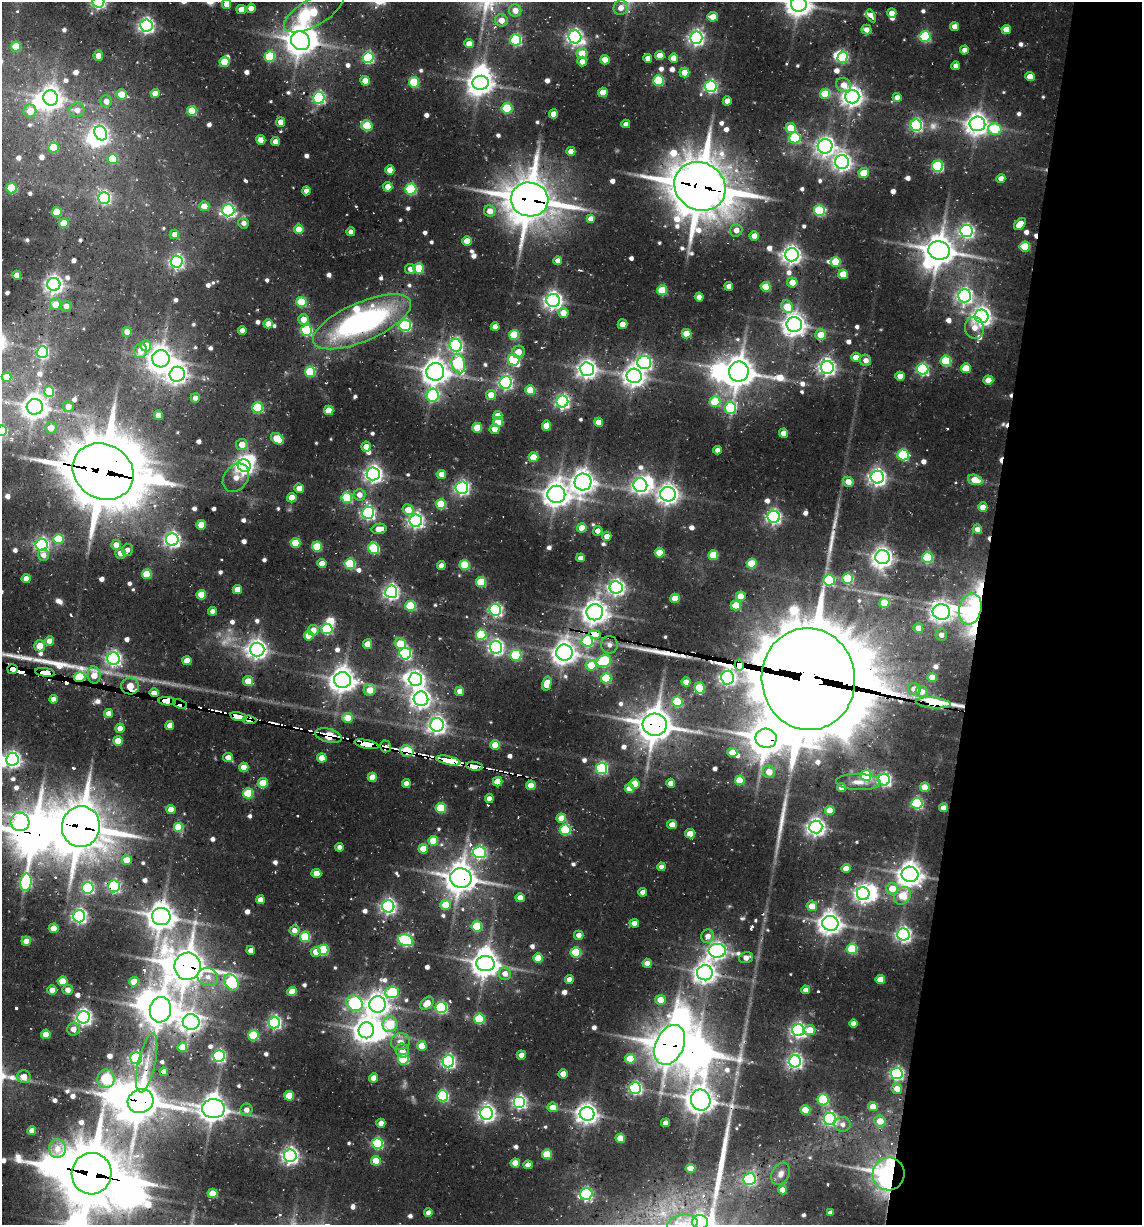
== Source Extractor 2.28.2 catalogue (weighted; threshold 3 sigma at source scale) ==
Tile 8 of 4 x 4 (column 4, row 2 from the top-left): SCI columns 3670-4809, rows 2604-3826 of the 5313 x 5048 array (HDU 1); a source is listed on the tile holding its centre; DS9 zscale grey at full resolution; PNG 1144 x 1227 px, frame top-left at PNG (2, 2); each listed source drawn as its Kron ellipse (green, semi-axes under 4 px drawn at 4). Shown black and unused: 14% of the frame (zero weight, under 2 of 3 exposures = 12% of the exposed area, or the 3 px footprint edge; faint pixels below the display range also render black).
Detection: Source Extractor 2.28.2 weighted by HDU 2 'WHT'; one run over the whole footprint, this tile lists its part. Background 0.105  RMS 0.01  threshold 0.0465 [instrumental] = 3 sigma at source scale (4.5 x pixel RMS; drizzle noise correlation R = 1.50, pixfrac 1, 0.05/0.05 arcsec/px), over >= 5 px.
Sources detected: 757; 3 too faint to see at this stretch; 26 inside a brighter object's white glare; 14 cosmic-ray / hot-pixel residue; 9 long thin detections or spike segments (spike, bleed or trail) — neither listed nor drawn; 7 inside a brighter listed object's ellipse — not listed separately; of the other 698, all 500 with FLUX_AUTO >= 5.99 (the completeness limit of this list) listed and drawn (198 fainter detections not listed), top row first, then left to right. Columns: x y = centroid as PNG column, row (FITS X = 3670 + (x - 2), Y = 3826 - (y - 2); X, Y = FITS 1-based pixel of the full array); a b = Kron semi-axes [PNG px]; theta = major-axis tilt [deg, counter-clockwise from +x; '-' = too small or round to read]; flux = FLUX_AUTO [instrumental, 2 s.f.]
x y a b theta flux
98 2 6 6 - 270
227 4 5 4 - 11
799 4 8 7 - 1000
251 8 4 4 - 10
621 8 7 7 - 8.3
241 9 5 4 - 9.7
515 10 6 6 - 9.8
314 12 33 13 29 54
892 13 5 4 - 11
871 16 7 4 -59 6.2
713 17 5 4 - 13
501 20 6 6 - 10
146 25 6 6 - 340
955 27 4 4 - 9.5
1006 29 4 4 - 14
866 30 5 5 - 7.9
575 37 6 6 - 370
925 37 5 5 - 88
696 38 6 6 - 330
516 40 5 5 - 120
300 41 10 9 - 1300
469 44 4 4 - 11
16 46 5 5 - 26
964 50 4 4 - 7.3
582 53 5 5 - 16
660 55 5 4 - 12
98 56 5 5 - 8
270 56 5 5 - 62
843 57 6 5 - 76
368 58 5 5 - 120
648 58 4 4 - 7.9
674 58 4 4 - 11
605 60 5 4 - 15
224 62 5 5 - 32
582 62 5 5 - 7.8
956 66 4 4 - 6.1
684 72 5 4 - 15
1030 77 5 4 - 13
365 81 4 4 - 14
658 81 5 5 - 71
414 82 5 5 - 57
481 83 8 7 - 920
844 85 8 6 -35 12
711 86 6 6 - 190
603 92 5 4 - 19
121 94 5 5 - 16
155 94 4 4 - 14
825 94 5 5 - 32
852 97 7 7 - 650
897 97 4 4 - 8.9
51 98 7 7 - 780
319 98 6 5 - 180
106 101 6 5 - 8.1
727 101 4 4 - 8.2
507 108 5 5 - 56
77 110 7 7 - 7.7
30 111 6 6 - 14
192 111 5 5 - 41
553 114 4 4 - 10
281 122 4 4 - 11
626 124 4 4 - 6.3
977 124 8 7 - 850
916 125 6 5 - 160
367 126 6 5 - 53
791 128 5 5 - 26
995 129 6 5 - 51
101 133 7 6 - 260
795 138 5 5 - 69
261 140 5 4 - 12
275 142 4 4 - 8.4
825 146 7 7 - 490
54 148 5 5 - 36
571 151 4 4 - 10
113 159 5 5 - 38
842 162 7 7 - 490
938 166 5 5 - 100
390 170 5 4 - 10
864 173 5 5 - 23
1001 178 4 4 - 7.5
700 186 26 23 -32 4500
388 187 5 4 - 9
11 188 5 5 - 51
411 189 5 5 - 96
306 191 4 4 - 6.1
104 198 6 6 - 140
529 199 19 17 -8 3100
204 206 5 5 - 13
228 210 6 6 - 220
490 211 6 5 - 9.6
819 211 5 5 - 92
57 212 5 5 - 28
591 219 4 4 - 13
64 223 5 5 - 25
243 223 5 5 - 6.7
1020 224 7 4 48 17
299 229 5 4 - 17
736 230 6 6 - 8.1
966 231 6 6 - 240
351 232 4 4 - 6.5
174 234 5 4 - 8.5
754 236 5 4 - 10
467 241 4 4 - 15
1025 246 5 5 - 42
939 250 11 9 -12 1600
792 255 7 6 - 540
558 261 4 4 - 7.7
177 262 6 6 - 240
836 262 5 5 - 40
418 268 5 5 - 50
410 269 5 5 - 6.1
843 274 5 4 - 21
17 275 4 4 - 12
792 282 5 5 - 12
54 284 6 6 - 480
729 286 4 4 - 8
766 287 5 5 - 32
662 290 5 5 - 41
965 296 6 6 - 330
699 297 4 4 - 7.6
553 300 6 6 - 490
301 302 5 5 - 54
56 304 6 5 - 15
66 306 5 5 - 6.9
787 307 7 5 -52 32
563 313 5 5 - 13
981 316 7 6 - 570
303 319 5 5 - 11
362 322 53 19 23 230
268 324 4 4 - 13
622 324 5 5 - 9.1
794 324 8 7 - 840
405 325 6 5 - 150
495 327 4 4 - 8.6
974 328 11 9 -77 11
242 330 4 4 - 7.5
306 330 5 5 - 110
127 332 5 4 - 9.5
686 334 5 5 - 24
514 335 5 5 - 48
821 335 5 5 - 20
456 345 6 6 - 200
146 346 5 5 - 18
141 351 7 6 - 12
42 352 6 6 - 150
518 352 6 6 - 11
856 357 4 4 - 12
161 359 8 8 - 920
514 360 6 5 - 110
866 360 6 5 - 6.5
946 361 5 5 - 63
644 363 7 6 - 260
458 364 10 6 -74 120
827 367 6 6 - 390
966 368 5 5 - 24
587 369 7 7 - 560
923 369 6 5 - 140
310 372 5 5 - 56
435 372 9 8 - 990
739 372 10 10 - 1600
177 374 7 7 - 610
634 376 7 7 - 700
900 376 4 4 - 11
6 377 5 5 - 13
988 380 5 4 - 15
506 382 6 6 - 220
530 390 5 5 - 27
49 391 5 5 - 50
433 395 6 6 - 130
491 395 5 5 - 15
195 398 4 4 - 7.3
562 402 6 6 - 260
715 402 5 5 - 45
35 407 8 7 - 990
68 407 5 5 - 9.3
257 408 5 5 - 71
730 408 6 5 - 94
329 410 5 5 - 22
159 415 5 4 - 14
498 416 5 4 - 13
498 422 5 5 - 31
599 422 4 4 - 12
546 426 5 4 - 18
51 428 6 5 - 11
477 428 5 5 - 31
495 429 5 5 - 10
2 431 5 5 - 62
784 433 4 4 - 13
277 439 7 5 -38 35
242 445 6 5 - 13
366 447 5 4 - 9.3
718 450 4 4 - 6.5
903 455 5 5 - 86
533 457 5 5 - 24
244 466 6 6 - 480
103 471 31 27 -28 6000
373 474 6 6 - 450
441 474 4 4 - 11
877 477 6 6 - 430
236 478 15 11 51 12
975 480 7 5 -18 20
583 482 8 8 - 940
848 482 5 5 - 12
640 485 7 6 - 290
299 488 5 4 - 11
462 488 6 6 - 250
556 494 9 8 - 1100
668 494 8 7 - 640
359 495 6 6 - 8.2
292 498 5 4 - 17
347 498 5 5 - 72
441 504 5 5 - 47
983 507 4 4 - 11
408 510 6 5 - 15
368 513 6 6 - 200
774 517 6 6 - 260
416 521 6 6 - 310
201 525 5 4 - 19
582 528 4 4 - 14
379 529 7 5 10 12
977 529 5 4 - 6.6
598 531 5 5 - 7
607 536 4 4 - 8.4
58 539 5 5 - 43
172 540 6 6 - 340
295 543 5 5 - 32
42 545 6 6 - 220
116 545 5 5 - 9.4
317 547 5 5 - 45
374 548 5 5 - 82
127 550 6 5 - 6.1
120 553 5 5 - 7.5
660 553 5 5 - 26
43 555 6 5 - 6
713 555 5 5 - 34
882 557 7 7 - 660
581 558 4 4 - 7.2
927 558 5 5 - 83
322 563 4 4 - 11
350 564 5 5 - 70
752 564 5 5 - 37
464 565 5 5 - 51
441 566 4 4 - 8.2
147 574 5 5 - 33
26 579 4 4 - 10
848 579 5 5 - 73
829 580 6 5 - 72
481 582 5 5 - 47
616 587 6 6 - 370
237 590 4 4 - 14
391 592 6 6 - 320
201 595 5 5 - 23
741 596 5 5 - 19
675 598 5 5 - 18
884 603 5 5 - 33
736 605 5 5 - 28
411 606 5 5 - 56
970 609 16 11 77 400
495 610 6 6 - 190
213 611 4 4 - 6.5
595 612 8 8 - 930
941 612 8 7 - 670
918 628 5 5 - 9.6
327 629 5 5 - 94
313 630 5 5 - 11
595 634 6 3 -11 440
481 635 5 5 - 69
941 635 6 5 - 6.4
309 636 5 5 - 22
49 641 5 4 - 8.5
587 641 6 5 - 99
368 644 5 4 - 16
400 644 6 5 - 30
609 645 8 8 - 6
40 646 5 5 - 17
496 647 6 6 - 310
257 649 7 7 - 570
564 653 8 8 - 900
405 654 6 6 - 150
516 655 5 5 - 80
113 659 6 6 - 300
187 661 4 4 - 15
604 661 7 5 24 95
591 665 5 5 - 24
739 665 5 4 - 1400
13 669 5 5 - 1100
45 672 10 3 -8 430
94 675 8 6 -82 17
80 677 6 4 16 130
932 677 5 4 - 15
606 678 5 5 - 66
727 678 7 6 - 320
415 679 6 6 - 410
808 679 51 46 -84 22000
342 680 8 8 - 1100
248 681 5 5 - 16
686 682 4 4 - 8.5
547 684 7 4 74 18
130 686 9 8 - 54
700 688 6 5 - 45
914 689 6 6 - 9.9
370 690 6 6 - 14
460 691 4 4 - 9
922 692 6 6 - 9.7
154 693 5 3 - 13
53 699 4 4 - 6.7
421 699 7 7 - 560
167 701 9 4 -3 1600
677 702 5 5 - 57
933 703 17 5 -5 110
180 704 7 4 -22 220
108 713 4 4 - 9.2
238 717 8 4 -13 700
348 718 5 5 - 20
249 720 7 3 -7 54
170 725 4 4 - 10
437 725 7 6 - 420
655 725 12 11 - 1900
120 728 5 4 - 10
328 736 14 6 -13 38
766 738 10 9 - 2000
118 741 5 4 - 21
366 744 12 3 -12 260
495 745 5 4 - 22
385 746 6 5 - 18
407 751 7 5 -11 55
732 752 5 4 - 16
228 757 5 4 - 9.3
322 758 5 4 - 14
12 759 6 6 - 380
448 760 12 4 -13 1300
474 766 8 3 -10 760
244 767 4 4 - 15
602 768 5 5 - 130
769 772 6 6 - 11
866 775 5 5 - 77
372 777 4 4 - 17
740 780 5 5 - 30
884 780 6 6 - 230
498 782 5 4 - 27
858 782 22 8 -2 10
263 783 5 5 - 28
406 783 4 4 - 7.4
671 783 4 4 - 9.1
634 784 5 5 - 19
531 785 4 4 - 18
925 787 5 4 - 17
841 788 4 4 - 11
629 789 5 4 - 13
248 793 5 5 - 49
489 799 4 4 - 8.3
917 803 5 5 - 130
441 808 5 5 - 51
944 808 4 4 - 9.9
171 810 4 4 - 12
830 810 5 4 - 21
561 818 5 4 - 17
20 822 9 9 - 82
672 825 5 4 - 9.8
81 827 20 19 - 3500
178 827 5 5 - 43
816 827 6 6 - 500
565 830 5 5 - 74
690 834 5 4 - 20
433 841 5 5 - 29
340 847 4 4 - 6.5
423 849 5 4 - 17
479 852 6 6 - 160
127 860 5 5 - 20
661 867 4 4 - 6.1
846 868 4 4 - 11
316 873 5 4 - 12
910 874 8 7 - 990
461 878 11 9 -10 1600
26 882 9 5 83 130
114 886 6 6 - 160
88 888 6 6 - 150
892 889 6 5 - 18
643 892 4 4 - 7.3
863 894 6 6 - 440
902 896 9 7 50 24
520 898 4 4 - 9.8
260 900 4 4 - 9
445 905 5 5 - 23
388 906 6 6 - 310
812 906 5 5 - 15
79 916 6 6 - 290
161 916 9 8 - 1300
634 923 5 4 - 8
830 923 8 7 - 870
477 926 5 5 - 45
54 928 5 5 - 16
294 930 5 5 - 7.3
903 934 6 6 - 310
579 935 4 4 - 6.8
708 936 7 6 - 8.4
305 937 5 5 - 58
406 940 8 5 -20 150
26 941 4 4 - 8.8
852 949 5 5 - 58
251 950 4 4 - 6.8
323 950 5 5 - 78
717 951 8 7 - 460
316 952 5 5 - 11
576 952 5 5 - 53
538 958 5 4 - 26
746 958 7 5 18 7.9
647 963 4 4 - 9.5
485 964 9 7 -3 1200
187 966 13 13 - 2200
705 973 8 7 - 770
505 974 6 6 - 8.5
208 977 10 9 - 9.5
569 979 4 4 - 7.9
880 979 5 4 - 18
62 981 5 4 - 21
134 982 5 4 - 16
231 982 9 6 -55 130
52 990 4 4 - 9.4
68 990 5 5 - 7.2
806 990 4 4 - 6.7
292 992 4 4 - 19
392 992 7 5 4 81
660 1000 5 5 - 15
355 1003 8 7 - 140
427 1003 7 5 43 13
378 1004 8 8 - 810
441 1008 5 5 - 130
160 1010 12 10 80 1700
83 1017 6 6 - 370
479 1019 5 5 - 61
191 1022 8 8 - 570
274 1023 6 5 - 200
390 1024 8 7 - 54
854 1024 4 4 - 11
73 1029 6 6 - 8.4
366 1030 8 7 - 890
798 1030 6 6 - 300
810 1030 5 5 - 17
46 1034 5 4 - 16
253 1035 5 5 - 68
400 1042 9 8 - 8.9
670 1045 21 14 65 2300
422 1046 5 5 - 19
182 1047 5 5 - 24
402 1051 7 6 - 9.2
521 1055 4 4 - 9
219 1056 6 6 - 190
136 1058 6 6 - 160
403 1059 5 5 - 64
630 1059 5 5 - 33
448 1061 6 6 - 240
795 1061 6 6 - 280
147 1063 30 8 77 19
164 1072 4 4 - 7.3
897 1073 6 5 - 220
563 1074 4 4 - 12
24 1077 7 6 - 11
373 1078 4 4 - 11
106 1079 9 8 - 91
635 1088 6 6 - 190
897 1089 5 5 - 13
289 1096 5 5 - 28
443 1096 5 5 - 110
701 1100 11 9 -69 1200
823 1100 5 5 - 80
141 1101 13 11 23 2600
519 1102 6 6 - 230
553 1107 5 5 - 13
873 1107 5 4 - 15
213 1109 11 9 0 1200
246 1110 6 6 - 7.4
805 1110 5 4 - 27
487 1113 6 6 - 410
587 1114 7 7 - 690
830 1119 6 6 - 230
880 1121 6 5 - 16
381 1123 4 4 - 8.5
665 1123 4 4 - 6.7
842 1124 8 7 - 6.1
32 1131 4 4 - 7.6
620 1138 4 4 - 19
377 1143 5 5 - 110
57 1149 9 8 - 8.6
547 1154 5 5 - 39
290 1156 6 6 - 380
376 1161 5 5 - 26
515 1163 4 4 - 16
528 1165 4 4 - 8
690 1168 5 4 - 17
92 1174 21 20 - 4900
781 1174 12 8 61 6.7
889 1174 16 16 - 440
749 1179 6 6 - 130
782 1190 4 4 - 12
212 1193 5 5 - 22
586 1194 6 6 - 160
428 1213 4 4 - 6.3
830 1213 4 4 - 6.3
700 1222 8 6 -3 300
682 1224 15 9 11 13
Overlapping masked pixels (flux is a lower limit): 39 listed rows (the first 20) at x y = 300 41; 700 186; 529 199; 939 250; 456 345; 103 471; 713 555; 970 609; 595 634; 739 665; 13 669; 45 672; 80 677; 727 678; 808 679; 130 686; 154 693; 167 701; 933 703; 180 704
Isophote crosses this tile's border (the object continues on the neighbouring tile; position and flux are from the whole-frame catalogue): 6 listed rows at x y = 98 2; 227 4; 799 4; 2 431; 700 1222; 682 1224